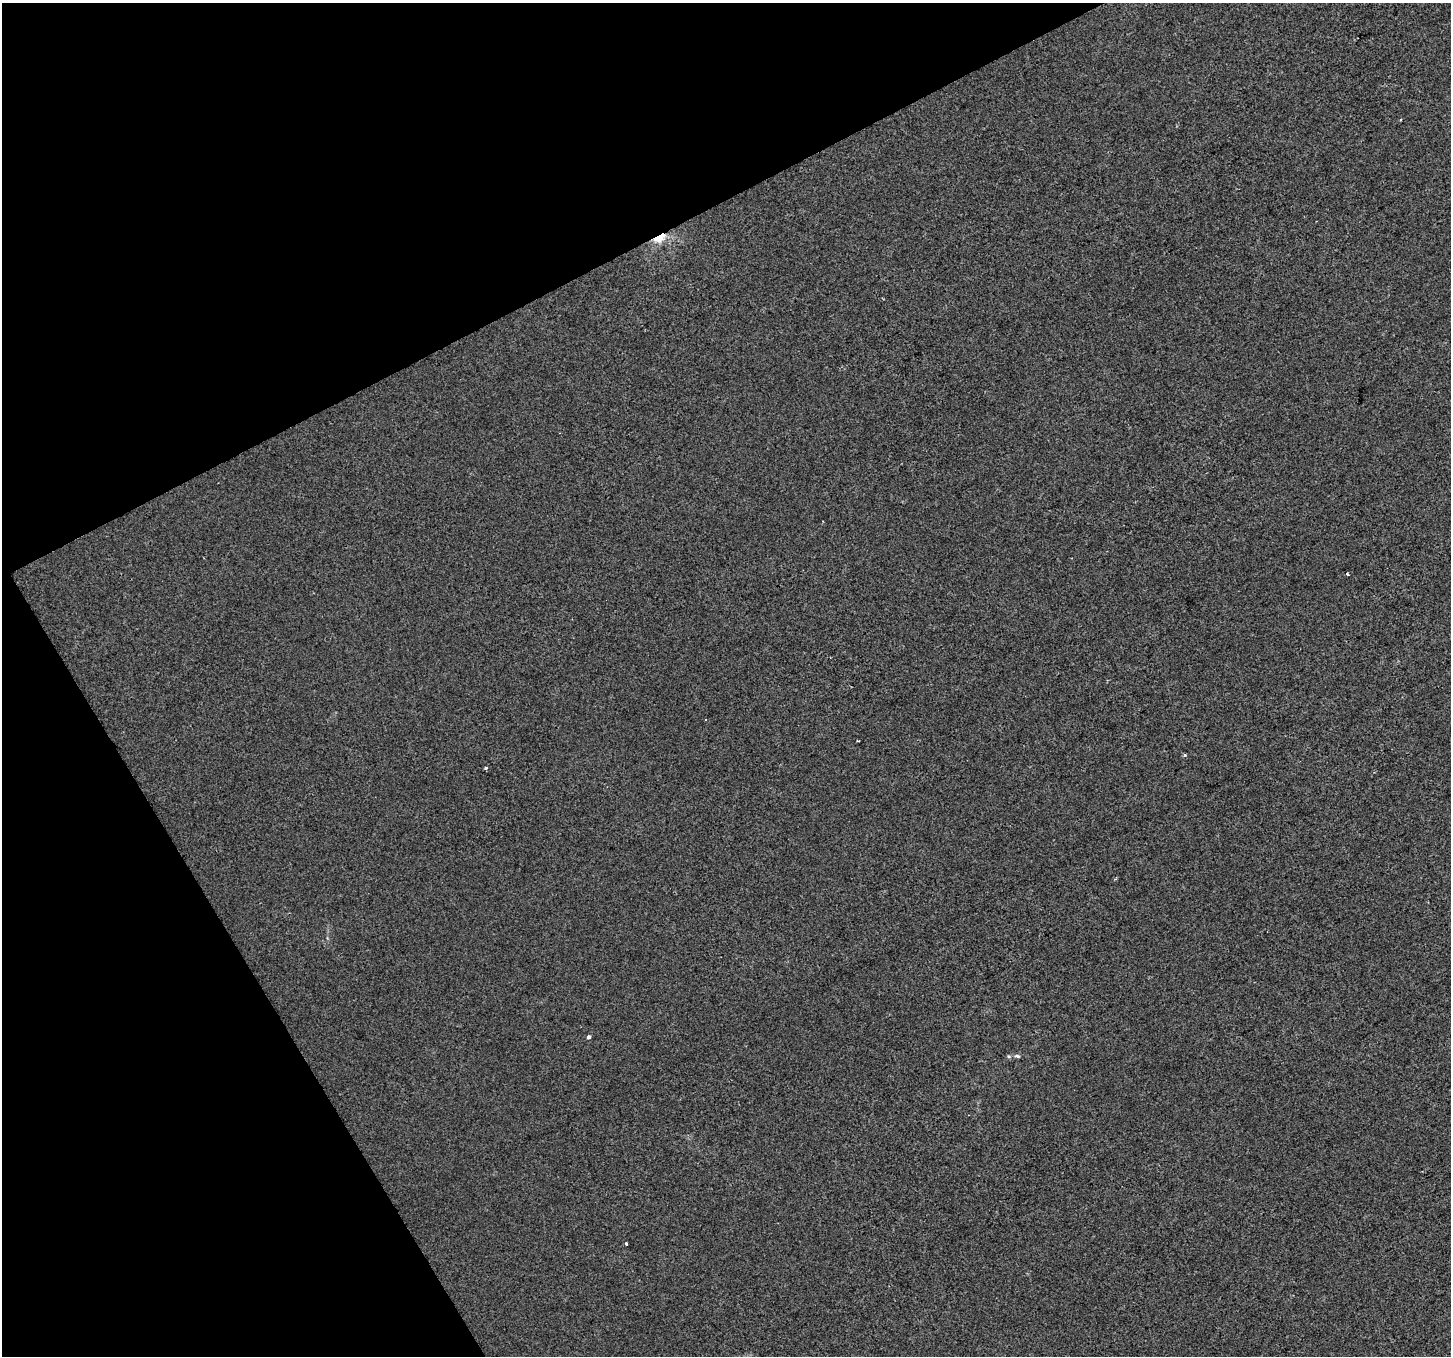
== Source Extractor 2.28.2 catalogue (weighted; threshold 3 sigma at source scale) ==
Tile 5 of 4 x 4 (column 1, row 2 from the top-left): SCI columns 3-1451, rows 2875-4228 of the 5799 x 5687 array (HDU 1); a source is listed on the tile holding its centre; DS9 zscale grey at full resolution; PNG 1453 x 1358 px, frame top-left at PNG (2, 3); no overlay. Shown black and unused: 26% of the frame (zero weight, under 2 of 3 exposures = <1% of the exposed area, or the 3 px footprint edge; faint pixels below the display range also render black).
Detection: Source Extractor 2.28.2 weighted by HDU 2 'WHT'; one run over the whole footprint, this tile lists its part. Background 0.00151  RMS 0.0057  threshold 0.0255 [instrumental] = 3 sigma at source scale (4.5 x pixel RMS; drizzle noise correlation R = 1.50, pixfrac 1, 0.0396/0.0396 arcsec/px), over >= 5 px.
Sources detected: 8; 1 cosmic-ray / hot-pixel residue — not listed; the other 7 listed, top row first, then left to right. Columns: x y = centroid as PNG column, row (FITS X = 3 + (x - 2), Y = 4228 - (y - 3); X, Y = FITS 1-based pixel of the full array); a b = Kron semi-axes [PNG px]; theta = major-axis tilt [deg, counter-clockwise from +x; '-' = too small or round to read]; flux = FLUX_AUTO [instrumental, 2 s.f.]
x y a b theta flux
659 238 15 8 28 12
1347 574 3 3 - 0.92
1184 755 4 3 - 1
486 768 4 3 - 1.7
589 1037 4 3 - 3
1017 1056 8 5 -10 1.3
626 1244 3 3 - 2.3
Overlapping masked pixels (flux is a lower limit): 1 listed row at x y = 659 238